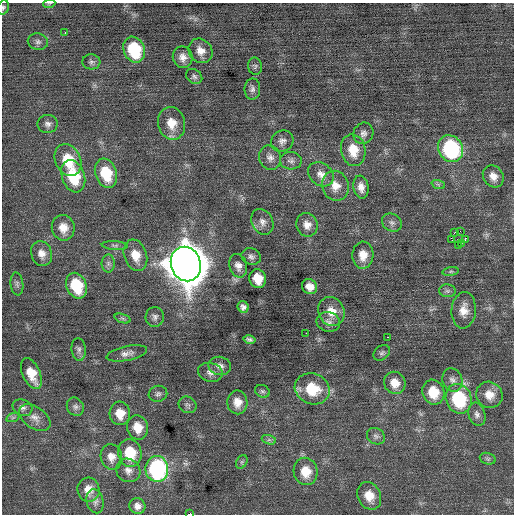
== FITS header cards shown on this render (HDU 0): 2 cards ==
NAXIS1  =                  512 / Axis length
NAXIS2  =                  512 / Axis length

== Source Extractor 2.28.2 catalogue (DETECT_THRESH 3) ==
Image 512 x 512 px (HDU 0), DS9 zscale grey, 1 PNG px = 1 image px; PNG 516 x 516 px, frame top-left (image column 1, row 512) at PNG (2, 3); each listed source drawn as its Kron ellipse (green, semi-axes under 4 px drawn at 4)
Background 0.0893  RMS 0.73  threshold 2.19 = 3 sigma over >= 5 px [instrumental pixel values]
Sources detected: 97; all 97 listed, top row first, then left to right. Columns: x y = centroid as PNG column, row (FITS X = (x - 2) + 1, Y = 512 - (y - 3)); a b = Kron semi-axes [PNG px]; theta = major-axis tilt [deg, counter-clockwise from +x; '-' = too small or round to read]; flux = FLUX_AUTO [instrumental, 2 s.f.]
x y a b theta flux
49 4 6 3 19 60
3 7 7 5 70 100
65 33 3 2 - 160
38 42 10 8 -12 210
134 50 13 10 -68 2600
200 51 13 11 -51 480
183 57 11 10 - 360
91 62 9 7 -3 160
255 66 8 7 - 130
194 76 9 7 -36 140
252 89 10 8 89 200
172 123 16 13 -77 830
48 124 10 9 - 230
363 133 11 10 - 250
282 141 11 10 - 260
450 149 14 12 -60 5300
353 150 16 12 -78 970
270 158 12 11 - 290
68 160 16 12 -64 1400
291 161 11 9 -3 220
106 173 15 10 -71 1700
321 174 14 11 -36 420
73 176 16 11 -71 2000
493 176 12 9 -53 410
438 184 7 4 -19 91
335 186 15 13 -70 610
361 187 11 7 -81 340
262 222 13 10 -63 330
392 223 10 8 -31 220
307 225 12 10 -69 400
63 228 13 11 -79 600
460 231 2 2 - 120
455 232 3 2 - 64
465 239 2 2 - 45
452 240 4 2 - 76
461 244 2 2 - 35
115 245 13 4 -3 120
458 245 2 2 - 1400
41 254 13 10 -72 410
135 255 16 11 -71 740
363 255 13 10 87 590
251 257 10 8 -20 190
108 263 9 6 90 170
186 264 17 14 -69 160000
238 266 12 8 -75 320
451 272 8 4 8 86
258 279 9 8 - 850
17 284 11 6 -83 160
76 286 13 10 -67 1900
310 287 8 7 - 430
447 291 8 6 -1 130
243 307 6 5 - 190
464 310 18 12 84 600
331 311 15 13 -65 720
155 317 10 9 - 200
123 318 8 3 -19 100
328 322 12 10 -13 260
306 333 2 2 - 190
387 337 3 2 - 400
249 339 6 4 -12 120
79 349 11 7 -84 190
127 353 20 7 11 330
382 353 9 7 40 130
220 366 11 9 -9 280
210 372 12 9 -14 290
31 374 16 8 -66 970
452 380 12 10 -70 300
395 383 11 10 - 580
312 389 18 15 -23 1700
262 391 8 6 -30 110
433 392 12 11 - 1100
158 394 9 8 - 160
489 395 13 12 - 620
459 399 15 12 -68 3100
237 402 12 10 -88 520
187 405 9 8 - 150
75 407 9 8 - 200
22 408 10 8 -25 200
120 413 12 10 -84 700
477 414 12 8 -73 220
13 417 7 4 19 88
35 418 17 10 -35 440
137 427 12 10 -74 750
376 436 9 7 -33 170
269 440 7 4 -18 110
130 453 14 11 -76 1500
111 457 13 10 -80 440
488 459 8 5 -18 120
242 462 7 5 60 100
157 469 13 11 -83 7800
128 470 12 11 - 340
306 471 14 12 -78 880
89 490 12 11 - 530
369 496 14 11 -65 730
95 501 12 8 -74 240
137 506 8 7 - 260
190 514 3 2 - 2100
At the frame edge (FLAGS 8, measured only in part): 3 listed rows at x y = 49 4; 3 7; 190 514